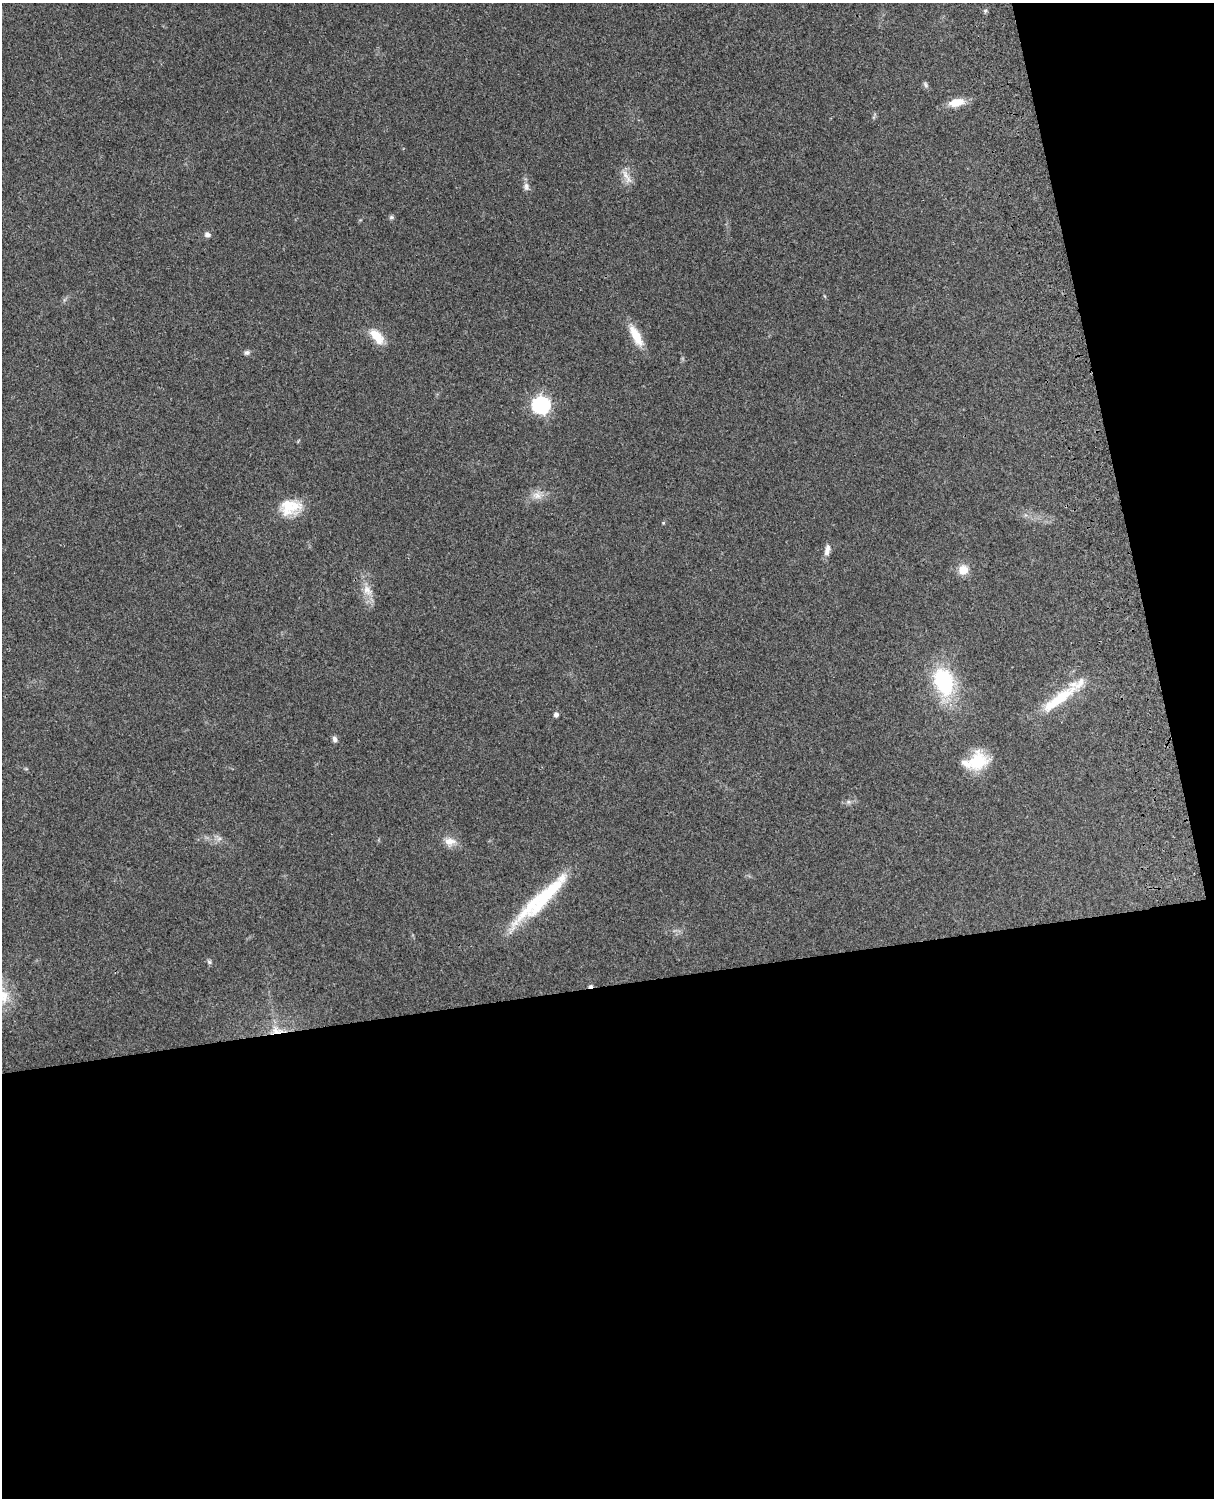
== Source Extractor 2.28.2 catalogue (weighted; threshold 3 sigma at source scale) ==
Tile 12 of 4 x 3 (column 4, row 3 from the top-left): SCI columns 3756-4967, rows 163-1658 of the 5088 x 4925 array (HDU 1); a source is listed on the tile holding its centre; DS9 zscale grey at full resolution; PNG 1216 x 1500 px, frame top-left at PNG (2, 3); no overlay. Shown black and unused: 39% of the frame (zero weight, under 3 of 4 exposures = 6% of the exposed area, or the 3 px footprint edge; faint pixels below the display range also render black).
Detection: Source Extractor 2.28.2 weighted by HDU 2 'WHT'; one run over the whole footprint, this tile lists its part. Background 0.279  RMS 0.0092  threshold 0.0413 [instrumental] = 3 sigma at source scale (4.5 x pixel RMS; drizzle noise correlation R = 1.50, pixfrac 1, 0.05/0.05 arcsec/px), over >= 5 px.
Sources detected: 33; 1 cosmic-ray / hot-pixel residue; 1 long thin detection or spike segment (spike, bleed or trail) — not listed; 3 inside a brighter listed object's ellipse — not listed separately; the other 28 listed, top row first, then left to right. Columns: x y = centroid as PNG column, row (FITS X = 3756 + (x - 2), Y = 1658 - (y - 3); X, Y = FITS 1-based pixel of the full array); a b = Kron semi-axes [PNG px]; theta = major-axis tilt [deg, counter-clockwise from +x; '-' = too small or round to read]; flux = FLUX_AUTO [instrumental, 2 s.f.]
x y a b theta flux
985 11 5 5 - 1.5
925 85 9 5 -56 1.9
956 102 19 10 12 13
625 175 15 8 -75 7.7
526 187 11 8 -86 4
391 217 6 5 - 1.7
207 234 7 6 - 3.2
377 336 22 11 -51 17
636 336 29 10 -62 18
247 353 7 6 - 2.5
541 405 9 7 -1 290
537 495 13 11 -9 7.8
288 505 27 21 -84 24
663 523 5 4 - 0.9
827 550 16 6 77 5.4
963 570 10 10 - 12
367 591 18 11 -51 11
944 682 31 20 -70 78
1059 699 58 12 36 38
556 715 5 4 - 3.5
335 739 8 6 -68 2.7
977 762 25 21 37 33
848 802 7 4 18 2
219 839 7 4 19 2.1
450 841 17 10 -4 9.1
543 896 70 18 37 63
209 962 7 5 -45 1.7
277 1030 20 11 -14 13
Overlapping masked pixels (flux is a lower limit): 1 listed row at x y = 277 1030